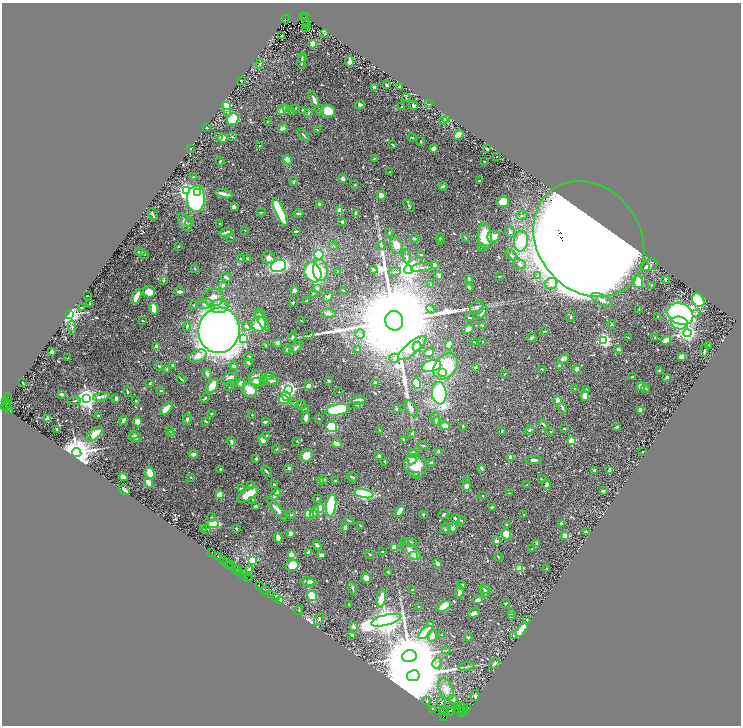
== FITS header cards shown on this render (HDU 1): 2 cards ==
NAXIS1  =                 1478
NAXIS2  =                 1447

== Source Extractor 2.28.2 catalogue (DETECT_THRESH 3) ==
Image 1478 x 1447 px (HDU 1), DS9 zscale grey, zoomed out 1/2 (1 PNG px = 2 x 2 image px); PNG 743 x 728 px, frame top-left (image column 2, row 1446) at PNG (2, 3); each listed source drawn as its Kron ellipse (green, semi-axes under 4 px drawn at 4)
Background 1.14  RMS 0.012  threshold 0.035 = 3 sigma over >= 5 px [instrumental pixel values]
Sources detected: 702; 39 cannot appear on this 1/2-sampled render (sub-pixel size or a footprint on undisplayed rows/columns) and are neither listed nor drawn; of the other 663, the 500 brightest by FLUX_AUTO listed and drawn (163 fainter detections omitted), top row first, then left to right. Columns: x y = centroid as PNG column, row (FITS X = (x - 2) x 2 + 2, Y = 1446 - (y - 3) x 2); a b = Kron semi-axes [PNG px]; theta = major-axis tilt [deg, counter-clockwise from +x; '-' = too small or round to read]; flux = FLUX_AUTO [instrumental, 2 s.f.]
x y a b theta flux
303 16 3 2 - 420
305 17 3 2 - 150
286 19 4 2 - 390
307 23 2 1 - 5.6
307 25 2 1 - 4.5
305 27 2 2 - 2.5
325 34 4 3 - 1.7
281 36 2 2 - 2.3
313 44 4 3 - 23
302 58 5 2 - 1.9
350 61 5 3 - 16
302 62 7 2 82 5.9
260 64 5 3 - 3.1
241 81 2 2 - 2.4
387 85 2 2 - 6.6
399 87 2 2 - 5.5
374 88 4 2 - 9.7
406 98 4 2 - 1.8
314 99 9 3 -66 11
429 104 3 3 - 2.4
360 105 5 3 - 4.3
413 105 5 2 - 2.6
226 106 4 4 - 43
402 107 2 2 - 2.4
287 108 3 3 - 2.4
296 108 2 2 - 1.9
282 109 6 3 47 13
302 110 2 2 - 3
320 110 5 3 - 4.7
291 111 3 3 - 1.8
328 111 7 5 -15 46
228 112 4 3 - 2
308 113 5 3 - 2.6
233 119 6 5 - 87
446 119 3 2 - 11
444 120 3 2 - 71
267 122 4 3 - 2.7
206 127 3 2 - 2
283 128 5 3 - 7.3
317 130 4 3 - 2.3
304 135 8 3 -49 5
459 135 5 3 - 60
219 137 4 3 - 2
232 137 4 3 - 3
412 137 4 2 - 2.5
223 138 4 3 - 21
421 141 2 2 - 8.6
393 145 3 2 - 3.7
260 146 3 2 - 1.9
190 148 2 2 - 4.3
434 148 4 4 - 14
487 149 4 2 - 2.7
496 157 2 2 - 2.2
374 158 3 2 - 3
287 160 5 4 - 18
220 161 4 3 - 2.5
484 161 2 2 - 1.7
390 172 2 2 - 2
193 177 2 2 - 7.4
343 178 3 3 - 14
479 181 2 2 - 2
294 182 4 3 - 2.7
355 185 2 2 - 1.9
443 186 4 3 - 5.2
187 191 4 3 - 1200
198 192 3 2 - 44
224 194 9 2 -12 13
381 195 4 3 - 19
196 199 13 9 88 380
503 202 6 5 - 55
319 204 3 2 - 3.7
409 206 7 2 -46 3.2
234 207 3 3 - 4.9
340 210 2 2 - 63
261 212 4 2 - 2.5
280 212 15 4 -65 290
298 213 5 2 - 6.2
153 214 6 2 -63 3.9
355 214 4 2 - 3
522 216 6 4 -5 4.2
185 222 10 5 -61 8.9
189 222 5 2 - 2.1
342 222 3 3 - 3
220 223 2 2 - 5
245 230 2 2 - 1.7
296 231 4 2 - 3
226 232 6 2 17 8.2
510 232 6 4 -60 6.9
389 233 2 2 - 3.2
485 236 13 7 -86 63
493 236 6 5 - 23
231 237 3 2 - 1.9
440 238 5 3 - 3.8
466 238 4 3 - 2.2
414 239 4 3 - 2.6
589 239 62 51 -51 23000
440 241 4 2 - 2.2
521 241 10 7 84 98
396 245 8 6 -70 28
178 246 2 2 - 2.1
334 246 4 3 - 2
381 246 5 4 - 3.2
482 247 4 3 - 2.5
140 252 4 2 - 3.6
144 254 2 2 - 2.9
421 254 4 2 - 3.4
319 255 5 4 - 90
511 255 7 4 -40 6
406 256 7 3 -76 5.2
269 258 6 6 - 12
240 259 3 2 - 3.3
248 259 4 2 - 2.1
519 264 7 4 -18 11
434 265 3 3 - 13
649 265 9 5 17 18
278 266 8 6 22 260
422 267 11 3 8 6.5
646 267 4 3 - 4.5
195 269 4 2 - 2.1
373 269 3 2 - 3.4
320 270 11 7 -81 73
409 270 4 4 - 2300
337 271 3 3 - 2
313 272 10 8 -62 180
395 272 6 3 16 4.6
439 276 3 2 - 12
499 276 2 2 - 2.4
537 276 3 3 - 5.9
226 277 6 2 -28 4.3
469 279 4 3 - 5.4
665 279 3 2 - 3.6
163 281 4 3 - 2
638 282 6 4 -75 47
551 283 6 5 - 13
223 285 2 2 - 14
431 285 3 2 - 4
651 285 4 2 - 2.5
469 287 3 3 - 6.2
317 288 3 3 - 4.1
294 290 3 3 - 9.7
343 290 3 1 - 1.7
149 292 6 5 - 22
179 292 5 3 - 11
314 293 3 2 - 2.5
87 296 2 2 - 2.4
328 296 6 3 49 6.1
136 297 8 3 68 24
213 298 10 8 0 24
306 300 4 2 - 1.7
602 300 12 5 -25 22
698 300 7 5 -57 130
293 302 2 2 - 4.4
90 304 3 2 - 4.9
205 304 9 4 7 9.2
194 305 3 2 - 2
219 306 9 7 8 18
82 307 4 2 - 1.8
477 308 7 6 - 8.5
154 309 6 4 -74 31
431 309 5 3 - 2.3
639 309 3 2 - 2
482 312 7 3 53 9
328 313 7 4 -6 8.9
696 313 4 3 - 2.6
260 314 5 3 - 6.8
680 314 13 10 -24 1400
69 315 3 3 - 2200
658 316 3 2 - 2.9
469 317 4 2 - 2.2
571 317 5 4 - 4.1
262 320 12 4 -58 12
143 321 3 2 - 2.5
301 321 2 2 - 2
394 321 10 9 - 130000
679 323 8 6 -10 240
259 324 7 7 - 42
611 324 4 3 - 3.3
187 326 4 2 - 4.9
246 326 5 3 - 6.3
483 326 4 2 - 6.5
72 328 7 3 -83 3.7
468 329 6 4 27 7.2
219 330 22 20 79 2500
544 331 3 1 - 2
687 333 4 4 - 1000
360 334 5 4 - 5.4
308 335 5 2 - 2
293 337 6 3 58 2.6
655 337 3 3 - 3.7
244 338 3 3 - 160
532 338 5 3 - 3.7
628 338 3 1 - 1.7
604 340 4 3 - 480
666 340 5 3 - 29
474 342 2 2 - 1.7
483 342 2 2 - 1.6
277 343 4 3 - 11
266 345 3 2 - 2.9
449 345 5 4 - 16
156 346 3 2 - 11
708 346 3 2 - 4.3
296 347 7 3 38 6.4
417 347 5 3 - 4.5
412 348 17 6 39 30
358 349 2 2 - 2.3
618 349 4 2 - 7.6
288 350 5 4 - 4.6
704 351 6 3 77 4
52 352 3 3 - 6
429 353 5 3 - 11
198 356 9 5 21 17
249 356 3 2 - 2.3
681 356 4 3 - 16
68 358 2 2 - 2.7
394 358 5 4 - 4.6
563 359 6 3 29 11
248 362 3 2 - 6.3
173 365 3 2 - 3.3
559 365 3 2 - 9
159 366 4 3 - 2.5
234 366 4 3 - 6.3
431 366 10 5 11 220
445 366 14 11 48 120
475 367 3 3 - 4.5
167 369 4 4 - 4.1
542 369 2 2 - 3
577 369 4 4 - 10
660 371 4 3 - 2.5
442 372 4 3 - 8.9
207 373 5 3 - 6.8
505 374 3 2 - 2
270 375 4 2 - 1.9
632 377 2 2 - 5.1
667 377 3 3 - 3.3
229 378 8 4 28 10
181 379 5 2 - 3.5
257 379 8 7 - 17
263 380 2 2 - 2.3
271 380 8 3 -5 7.8
328 380 3 2 - 2.6
257 382 7 3 0 5.3
23 383 3 2 - 4.3
150 383 2 2 - 4.1
241 383 4 4 - 7.7
375 383 3 3 - 3.2
417 383 6 3 -76 72
231 384 3 2 - 5
212 386 8 4 57 36
308 386 3 3 - 12
641 386 4 4 - 26
229 387 4 2 - 1.6
574 388 2 2 - 6.1
289 389 4 3 - 720
586 389 3 2 - 1.9
646 389 4 2 - 3.3
161 390 3 2 - 2.9
249 390 8 6 -36 36
127 391 5 2 - 2.6
339 392 2 2 - 2.9
439 393 11 7 -83 280
61 394 3 2 - 8.3
286 396 5 3 - 66
585 396 5 4 - 17
101 397 8 3 10 12
7 398 5 2 - 200
87 398 4 4 - 1900
205 398 5 2 - 3.2
116 399 4 2 - 10
284 400 5 4 - 68
358 400 7 2 6 12
558 400 2 2 - 41
5 401 3 2 - 120
74 401 6 2 12 2.2
136 401 2 2 - 3.4
294 403 3 3 - 1.9
6 405 6 3 41 730
301 405 5 3 - 2.2
357 405 3 3 - 1.7
7 407 3 1 - 160
305 408 4 2 - 2.1
562 408 6 3 -66 6
166 409 8 4 44 26
396 409 4 2 - 3.8
411 409 9 5 -54 11
337 410 12 5 11 170
641 410 4 3 - 15
9 411 3 1 - 160
211 413 3 2 - 2.6
252 415 3 2 - 1.8
98 416 3 2 - 3.7
306 418 6 3 82 11
318 418 2 2 - 3.1
48 419 2 2 - 65
187 419 5 3 - 4.9
435 419 7 4 -85 7
123 420 5 3 - 8.5
206 421 4 2 - 3.1
138 422 4 3 - 21
265 422 3 2 - 7.3
437 422 4 3 - 2.6
543 424 5 2 - 2.8
445 426 5 3 - 27
463 426 2 2 - 2.4
332 427 5 5 - 100
617 427 4 2 - 3.9
564 428 2 2 - 1.8
57 429 2 2 - 7.8
379 430 3 2 - 1.8
530 430 5 3 - 3.1
169 431 3 3 - 1.9
502 431 3 2 - 3.4
550 431 2 2 - 6.7
412 433 3 3 - 1.8
94 434 9 5 39 33
172 434 3 2 - 19
134 435 2 2 - 2
266 436 4 3 - 4.1
135 437 6 3 -19 8.4
403 439 3 2 - 1.7
263 440 5 4 - 13
571 440 3 2 - 99
297 441 3 2 - 1.6
231 442 5 3 - 5.5
337 444 5 4 - 13
423 446 6 2 -13 2.3
277 449 5 3 - 2.3
438 451 3 3 - 3.4
643 452 2 2 - 4.1
77 453 4 4 - 7000
413 453 4 3 - 17
194 454 4 3 - 11
306 456 6 6 - 25
379 456 4 2 - 9.2
510 457 2 2 - 27
256 458 2 2 - 5.2
411 459 5 5 - 7.8
534 460 8 3 0 6.5
385 462 3 2 - 3.3
432 463 4 2 - 13
416 466 11 10 - 55
289 468 3 2 - 3.8
481 468 4 3 - 3.9
221 469 2 2 - 11
595 470 3 3 - 6.8
610 470 4 2 - 25
266 471 6 2 -49 2.7
150 473 6 4 -69 44
416 475 2 2 - 13
123 477 4 3 - 17
352 477 5 3 - 4.2
191 478 2 1 - 1.7
324 479 4 3 - 2.2
541 479 4 2 - 1.6
321 481 4 3 - 14
335 481 2 2 - 3.3
467 481 3 3 - 5
148 483 6 3 -64 19
274 484 2 2 - 3
251 485 4 3 - 3.1
527 485 2 2 - 2.8
546 485 4 2 - 15
467 486 5 4 - 17
241 488 4 2 - 2.6
124 490 6 3 -35 10
603 491 4 3 - 4.7
278 492 4 3 - 12
509 493 2 2 - 2.3
248 494 12 5 34 45
364 494 10 4 -12 350
220 495 3 3 - 36
275 495 6 3 55 10
483 496 2 2 - 1.8
317 498 2 2 - 2.2
253 500 4 3 - 1.8
331 505 11 5 82 180
256 506 3 3 - 5
492 507 4 2 - 2.8
320 508 5 3 - 47
277 509 15 4 -50 13
400 511 6 3 55 28
314 512 6 4 68 4.9
309 514 5 3 - 70
443 514 5 3 - 2.6
291 515 4 2 - 3.3
423 515 3 3 - 3.9
524 515 2 2 - 4.8
211 517 4 3 - 2.2
456 518 5 3 - 5.6
349 520 4 2 - 2.7
461 520 3 3 - 2.8
561 523 3 2 - 3.8
213 524 6 4 -1 98
506 525 2 2 - 2.3
360 526 2 2 - 1.7
345 527 4 2 - 3.5
453 528 6 4 61 6.5
204 529 4 2 - 1.7
207 529 4 2 - 2.6
236 529 2 2 - 7
446 529 5 5 - 4.8
586 532 3 2 - 3.4
290 533 3 3 - 10
506 534 6 4 -56 36
565 535 2 2 - 53
278 538 5 2 - 27
405 541 3 3 - 2
496 541 2 2 - 35
410 542 6 3 -11 2.9
537 543 4 3 - 6.4
317 545 4 3 - 4.3
395 547 4 3 - 33
532 549 4 2 - 1.6
411 551 12 5 -37 18
308 552 3 2 - 6.1
382 552 2 2 - 1.5
212 553 2 1 - 120
291 554 3 2 - 51
370 554 4 2 - 2
321 555 3 3 - 12
414 556 3 3 - 90
218 557 3 2 - 150
498 557 4 2 - 1.7
223 560 4 2 - 250
252 560 3 3 - 200
226 562 3 2 - 170
437 564 4 3 - 7.3
229 565 2 1 - 86
230 565 4 1 - 120
292 565 6 5 - 39
519 568 3 3 - 130
546 568 2 2 - 2.5
236 569 2 2 - 98
238 570 2 2 - 230
250 570 4 3 - 17
240 572 2 1 - 100
388 572 2 2 - 2.3
243 574 4 2 - 230
248 578 2 2 - 66
250 578 3 2 - 91
366 578 5 4 - 23
308 582 7 3 -10 26
311 582 2 1 - 5.1
462 585 4 3 - 4.8
259 586 2 2 - 89
352 588 6 3 -67 3.6
485 589 5 4 - 8.1
265 590 5 1 - 130
413 590 2 2 - 8.4
459 592 6 3 81 9
485 592 5 3 - 3.9
270 594 2 1 - 84
312 596 5 4 - 84
276 598 3 2 - 44
381 598 9 4 79 34
478 600 5 4 - 9
280 601 3 2 - 71
505 603 4 3 - 2.6
349 605 4 2 - 1.7
444 606 8 4 28 35
418 607 3 2 - 1.8
299 610 4 2 - 1.8
474 613 6 4 28 8.8
511 614 4 3 - 10
511 616 2 2 - 8.5
319 619 7 3 59 3.7
386 620 15 5 15 3800
527 620 2 2 - 3.6
430 624 3 3 - 2.6
354 627 4 3 - 11
522 630 8 3 53 75
426 633 8 4 42 160
352 635 3 2 - 6.1
441 635 2 2 - 2.2
432 636 6 5 - 15
514 636 4 3 - 2.6
468 637 4 2 - 2
446 650 4 2 - 1.7
409 656 7 6 - 17000
437 663 5 5 - 6.6
494 664 6 4 44 5.1
467 667 8 3 6 4.6
413 676 6 5 - 58000
446 689 11 6 -66 21
475 696 5 3 - 3.4
453 699 4 4 - 8.1
427 701 3 3 - 2.3
441 702 5 4 - 3
457 707 3 1 - 45
462 707 6 2 -1 470
467 708 3 2 - 80
433 709 3 1 - 50
451 710 3 2 - 120
461 710 2 2 - 51
442 711 3 1 - 96
445 711 3 2 - 1100
449 711 2 1 - 76
463 711 2 1 - 420
443 713 2 1 - 60
462 713 2 1 - 93
444 716 2 1 - 130
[163 fainter detections neither listed nor drawn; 39 sub-pixel or undisplayed-footprint detections neither listed nor drawn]